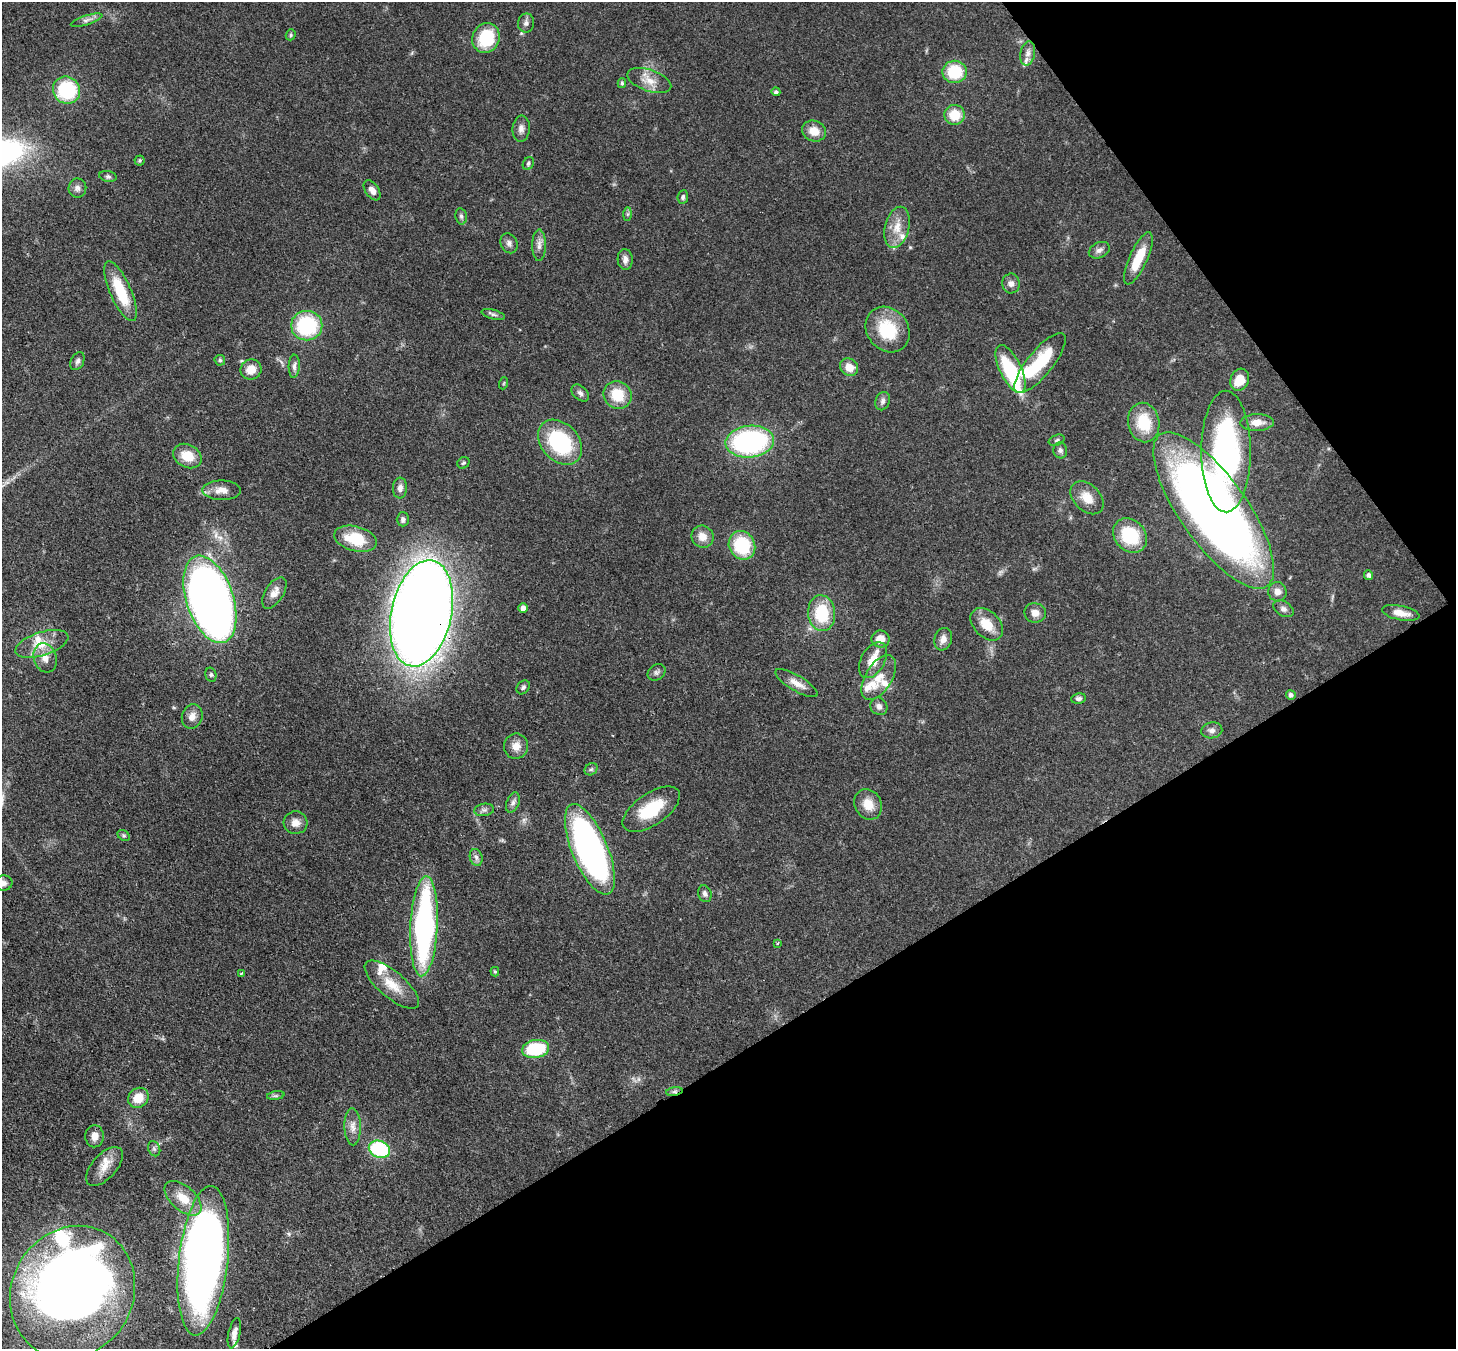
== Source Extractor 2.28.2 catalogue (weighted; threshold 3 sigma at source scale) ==
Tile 12 of 4 x 4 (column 4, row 3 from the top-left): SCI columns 4439-5892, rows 1695-3041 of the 5971 x 5942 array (HDU 1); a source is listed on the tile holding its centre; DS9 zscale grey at full resolution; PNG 1458 x 1351 px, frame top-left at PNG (2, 2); each listed source drawn as its Kron ellipse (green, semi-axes under 4 px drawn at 4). Shown black and unused: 30% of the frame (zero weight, under 3 of 4 exposures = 7% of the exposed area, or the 3 px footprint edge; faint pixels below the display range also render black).
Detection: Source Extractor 2.28.2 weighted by HDU 2 'WHT'; one run over the whole footprint, this tile lists its part. Background 0.0752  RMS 0.0038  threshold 0.0172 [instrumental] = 3 sigma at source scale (4.5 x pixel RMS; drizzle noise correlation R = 1.50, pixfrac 1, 0.05/0.05 arcsec/px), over >= 5 px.
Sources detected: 132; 3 inside a brighter object's white glare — neither listed nor drawn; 11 inside a brighter listed object's ellipse — not listed separately; the other 118 listed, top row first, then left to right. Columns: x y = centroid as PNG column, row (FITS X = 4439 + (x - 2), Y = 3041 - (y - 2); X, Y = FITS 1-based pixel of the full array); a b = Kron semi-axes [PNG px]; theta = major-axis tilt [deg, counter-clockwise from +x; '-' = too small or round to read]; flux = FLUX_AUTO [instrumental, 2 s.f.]
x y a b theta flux
86 20 16 5 17 1.7
526 23 9 8 - 1.4
291 35 5 5 - 0.6
486 38 15 13 65 20
1028 53 12 7 80 2.2
955 72 12 11 - 15
649 81 23 10 -19 5.1
622 83 5 4 - 0.64
67 90 14 13 - 26
776 92 4 4 - 0.85
955 115 10 10 - 9.1
521 129 13 8 85 2.1
814 131 12 10 -21 4.9
140 160 5 5 - 0.62
528 163 7 5 62 0.78
108 176 9 5 -11 0.94
77 188 9 9 - 1.7
372 190 11 6 -56 2.4
683 197 7 5 82 0.87
628 214 7 4 89 0.67
461 216 8 5 -79 0.98
897 227 21 12 76 6.1
509 243 10 8 -65 1.6
539 245 16 6 90 2.2
1099 250 11 7 27 1.8
1138 258 28 9 65 11
625 259 10 7 -87 2.1
1011 283 10 8 -88 1.9
120 291 32 10 -66 16
493 315 12 4 -16 1
307 326 15 14 - 30
888 329 24 20 -52 17
220 360 5 5 - 0.75
77 361 9 6 65 1.2
1040 363 37 12 51 21
294 366 11 5 87 1.5
849 367 9 8 - 4.7
251 369 10 10 - 4.9
1010 369 26 11 -64 26
1240 380 11 9 64 7.2
504 383 6 3 71 0.41
580 393 10 6 -43 1.5
618 395 14 13 - 10
883 401 9 7 69 1.5
1144 422 20 15 -79 13
1257 422 17 8 1 4.2
1057 440 8 5 20 0.79
560 442 25 18 -47 34
750 442 24 16 6 68
1060 450 8 7 - 1.2
1226 452 61 25 -90 89
187 456 15 11 -28 7.6
463 463 6 5 - 0.73
400 488 10 7 89 2.1
222 490 19 10 0 4
1087 498 19 13 -44 5.7
1214 510 93 33 -55 410
403 519 7 6 - 1.3
1130 536 19 15 -46 19
702 537 11 11 - 3.9
356 539 21 12 -15 14
742 545 15 13 -59 22
1369 575 5 4 - 1.1
1277 592 9 9 - 2.7
274 593 17 9 58 3.5
210 599 45 23 -71 360
523 608 5 4 - 1.9
1283 609 11 7 -30 1.5
421 613 54 30 78 910
822 613 18 13 -84 17
1035 613 11 9 -10 2.8
1401 613 19 7 -11 4.2
987 624 19 13 -45 7.7
881 639 9 8 - 4.8
943 639 11 8 72 2.7
42 644 27 12 18 7.5
45 658 15 11 -72 3.9
873 660 19 12 61 6.7
657 672 10 7 34 1.2
211 675 7 5 -75 0.73
879 677 25 13 59 7
797 683 24 7 -30 4
523 687 7 6 - 1
1291 695 5 4 - 1.2
1079 699 7 5 7 1
879 706 9 8 - 1.8
192 716 12 10 74 3.1
1212 730 10 8 9 1.7
516 746 12 12 - 3.6
591 769 7 5 41 0.87
513 803 10 6 67 1.4
868 804 16 13 -61 5.9
651 809 33 16 34 16
484 810 10 6 9 1.2
295 823 12 11 - 3.3
124 835 7 5 -34 0.63
590 849 48 18 -67 150
476 857 8 6 -74 1.4
4 883 9 7 3 1.5
705 894 8 6 -70 1.4
424 926 50 13 87 100
778 943 4 3 - 0.43
495 972 5 3 - 0.55
241 973 4 3 - 0.33
392 985 34 13 -40 8.6
536 1049 13 9 11 23
674 1091 8 4 9 0.97
276 1096 9 4 8 0.89
138 1098 11 9 41 6.5
353 1127 18 8 -88 3.1
95 1136 11 9 87 3
154 1149 8 6 -69 0.96
379 1149 11 8 -21 30
104 1166 24 12 48 5.2
183 1198 22 12 -41 7.3
203 1261 75 24 84 280
73 1292 68 61 60 390
234 1333 15 5 77 2.5
Overlapping masked pixels (flux is a lower limit): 4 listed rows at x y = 1214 510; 421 613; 590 849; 674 1091
Isophote crosses this tile's border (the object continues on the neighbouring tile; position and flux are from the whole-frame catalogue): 1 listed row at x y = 4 883